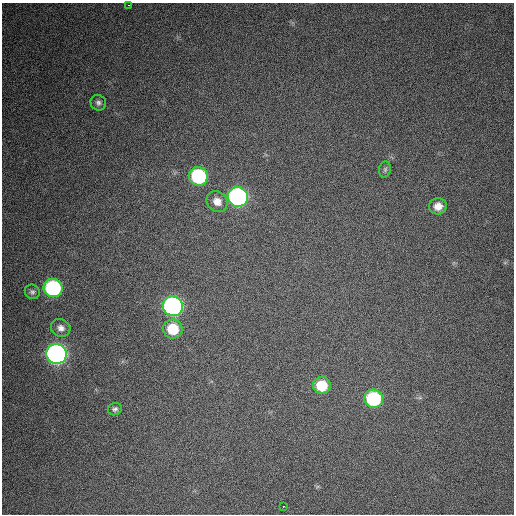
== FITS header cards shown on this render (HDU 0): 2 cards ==
NAXIS1  =                  512 / Axis length
NAXIS2  =                  512 / Axis length

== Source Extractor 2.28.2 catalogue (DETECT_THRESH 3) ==
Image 512 x 512 px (HDU 0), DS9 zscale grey, 1 PNG px = 1 image px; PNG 516 x 516 px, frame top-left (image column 1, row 512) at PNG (2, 3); each listed source drawn as its Kron ellipse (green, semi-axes under 4 px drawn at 4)
Background 698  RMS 26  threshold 77.4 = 3 sigma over >= 5 px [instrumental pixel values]
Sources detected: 17; all 17 listed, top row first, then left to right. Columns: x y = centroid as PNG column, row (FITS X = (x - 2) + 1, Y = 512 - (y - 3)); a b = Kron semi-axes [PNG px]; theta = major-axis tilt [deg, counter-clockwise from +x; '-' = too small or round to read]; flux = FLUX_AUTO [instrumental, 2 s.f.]
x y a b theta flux
128 5 3 2 - 3100
98 103 8 7 - 5700
385 169 8 6 75 3800
198 176 9 9 - 180000
238 197 10 9 - 530000
217 202 11 10 - 17000
438 206 9 8 - 17000
53 288 9 9 - 250000
32 292 8 7 - 4700
173 306 10 9 - 570000
61 328 10 8 -26 10000
173 329 10 9 - 57000
56 354 10 10 - 910000
322 385 9 8 - 54000
374 399 9 9 - 160000
115 409 7 6 - 5100
283 506 2 2 - 3100